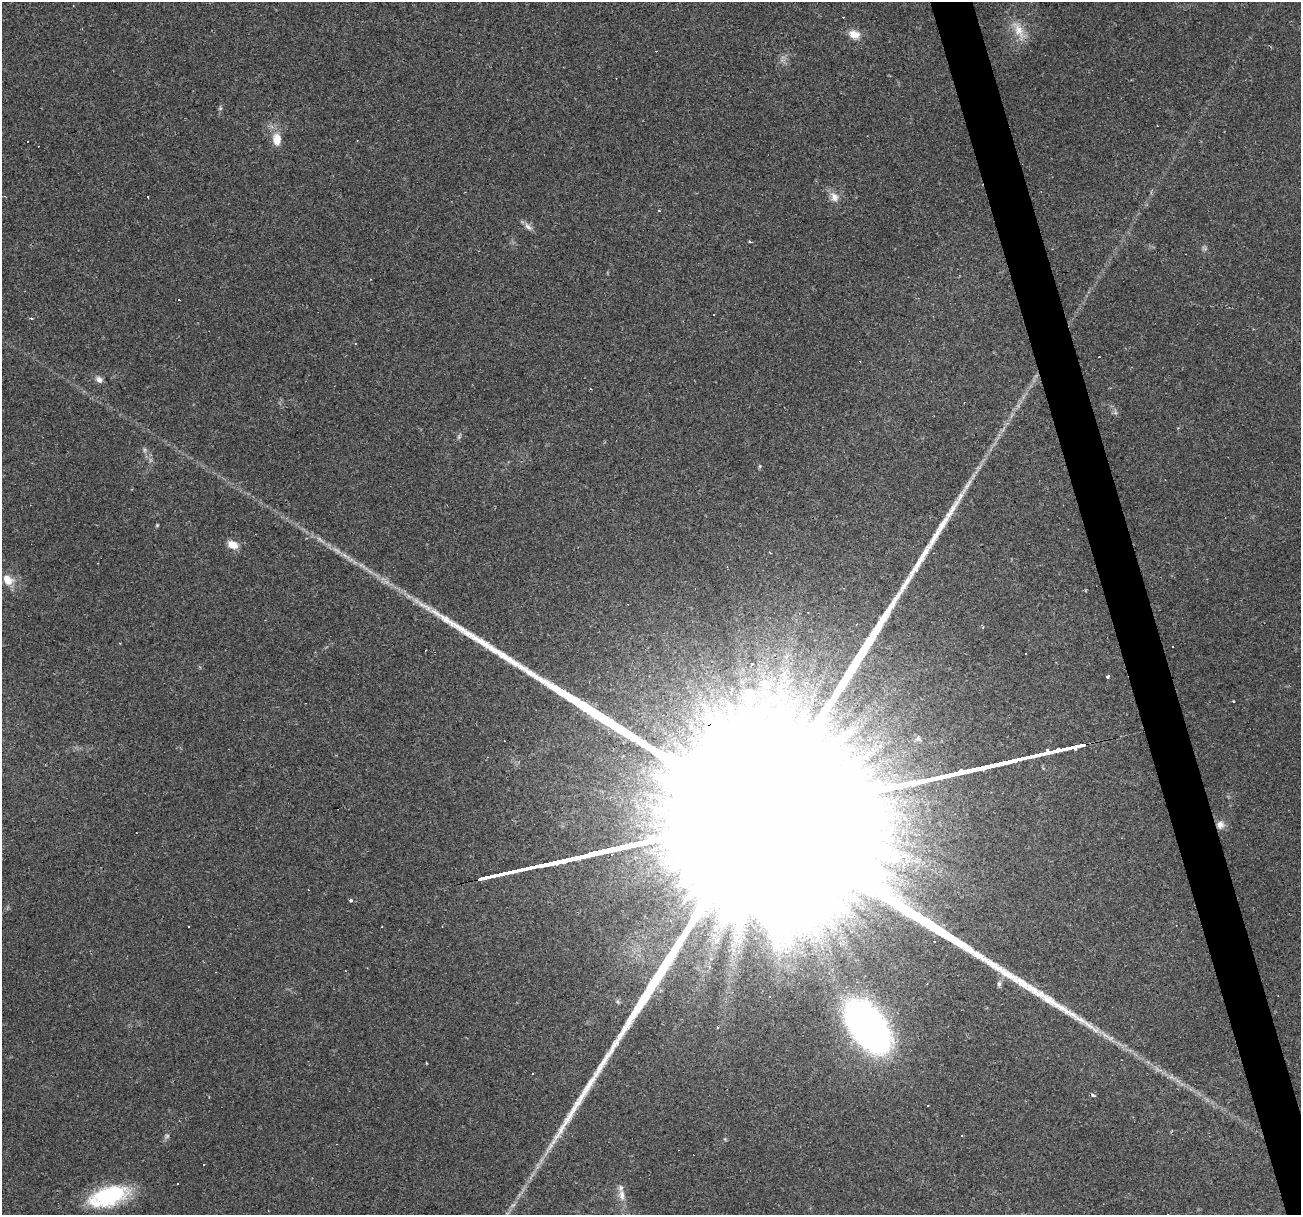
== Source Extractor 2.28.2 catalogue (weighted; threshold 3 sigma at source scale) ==
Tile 6 of 4 x 4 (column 2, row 2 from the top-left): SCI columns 1299-2597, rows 2475-3687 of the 5194 x 4998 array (HDU 1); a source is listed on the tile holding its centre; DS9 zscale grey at full resolution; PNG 1303 x 1217 px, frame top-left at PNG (2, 2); no overlay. Shown black and unused: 3% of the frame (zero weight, under 2 of 3 exposures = <1% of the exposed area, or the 3 px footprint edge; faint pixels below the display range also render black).
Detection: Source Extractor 2.28.2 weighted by HDU 2 'WHT'; one run over the whole footprint, this tile lists its part. Background 0.0476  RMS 0.0041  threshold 0.0186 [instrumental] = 3 sigma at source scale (4.5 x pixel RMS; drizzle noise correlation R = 1.50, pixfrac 1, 0.0396/0.0396 arcsec/px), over >= 5 px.
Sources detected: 71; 5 too faint to see at this stretch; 2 inside a brighter object's white glare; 26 cosmic-ray / hot-pixel residue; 1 long thin detection or spike segment (spike, bleed or trail) — not listed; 3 inside a brighter listed object's ellipse — not listed separately; the other 34 listed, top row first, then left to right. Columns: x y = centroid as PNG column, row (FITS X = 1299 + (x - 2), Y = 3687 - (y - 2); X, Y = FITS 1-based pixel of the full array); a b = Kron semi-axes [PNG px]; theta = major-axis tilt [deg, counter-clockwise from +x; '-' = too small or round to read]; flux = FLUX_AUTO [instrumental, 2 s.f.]
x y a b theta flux
1019 30 32 11 -63 7.5
854 34 15 10 -13 4.6
277 139 13 8 -85 6.3
28 141 2 2 - 0.45
148 197 3 3 - 1.1
834 197 15 10 -63 3.5
528 227 13 7 -44 2.1
749 241 4 3 - 0.44
713 315 3 3 - 2.1
99 379 9 7 -33 2
760 466 5 5 - 0.53
157 525 4 4 - 0.46
233 545 12 8 -25 4.6
337 550 16 5 -33 2.6
8 580 14 10 -47 5
428 608 16 8 -41 3.8
752 663 3 3 - 1.5
1107 676 4 3 - 2.8
765 684 18 14 12 9.1
748 697 29 16 -14 16
1220 825 10 9 - 2.8
351 900 3 3 - 1.3
189 927 3 3 - 1.7
810 936 7 4 -71 1.6
934 941 3 2 - 0.5
999 984 8 5 90 1.2
717 1027 4 3 - 0.34
868 1027 53 28 -55 200
1105 1035 14 5 -35 2.6
928 1106 3 2 - 0.47
204 1164 3 3 - 0.54
178 1184 2 2 - 0.37
622 1195 18 8 -84 3.6
110 1196 42 20 15 35
Overlapping masked pixels (flux is a lower limit): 1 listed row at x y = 1220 825
Unlisted compact peaks at least as high as the median listed source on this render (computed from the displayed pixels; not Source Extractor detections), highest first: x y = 220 109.